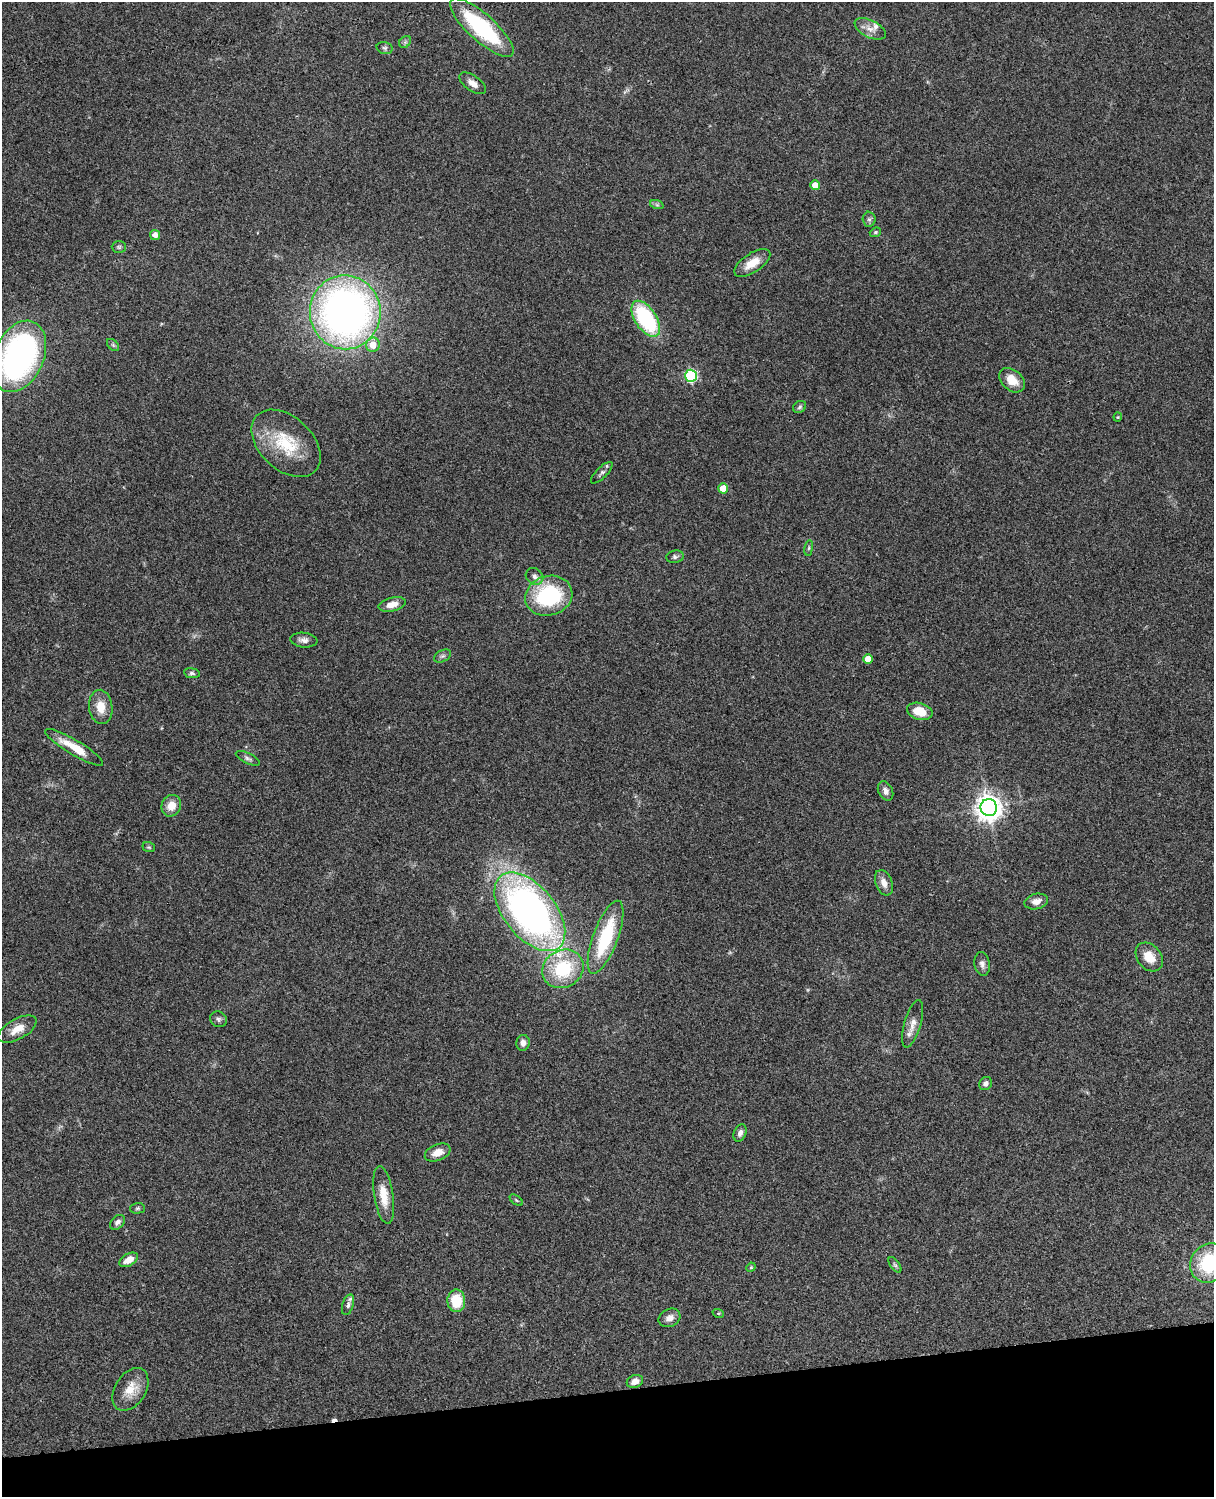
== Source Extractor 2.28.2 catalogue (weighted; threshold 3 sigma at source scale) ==
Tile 10 of 4 x 3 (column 2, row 3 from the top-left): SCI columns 1333-2544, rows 277-1771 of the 5086 x 4926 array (HDU 1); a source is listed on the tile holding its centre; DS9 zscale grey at full resolution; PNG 1216 x 1499 px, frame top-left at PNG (2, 2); each listed source drawn as its Kron ellipse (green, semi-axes under 4 px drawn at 4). Shown black and unused: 7% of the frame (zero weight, under 3 of 4 exposures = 6% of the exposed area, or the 3 px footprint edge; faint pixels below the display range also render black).
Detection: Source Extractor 2.28.2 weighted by HDU 2 'WHT'; one run over the whole footprint, this tile lists its part. Background 0.0877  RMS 0.0061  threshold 0.0274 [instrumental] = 3 sigma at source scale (4.5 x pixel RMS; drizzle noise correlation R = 1.50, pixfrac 1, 0.05/0.05 arcsec/px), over >= 5 px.
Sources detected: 72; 1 cosmic-ray / hot-pixel residue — neither listed nor drawn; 2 inside a brighter listed object's ellipse — not listed separately; the other 69 listed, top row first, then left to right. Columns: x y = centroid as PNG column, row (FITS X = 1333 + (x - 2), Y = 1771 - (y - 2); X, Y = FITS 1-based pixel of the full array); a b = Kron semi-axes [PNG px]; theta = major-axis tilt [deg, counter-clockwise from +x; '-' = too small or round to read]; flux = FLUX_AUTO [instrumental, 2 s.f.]
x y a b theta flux
482 28 41 13 -42 66
870 29 17 8 -27 4.7
405 42 7 5 46 1.2
385 48 8 6 -14 1.3
473 83 15 7 -36 4
815 185 5 4 - 5.8
657 205 7 4 -19 1.1
869 219 7 6 - 1.7
875 232 6 4 22 0.89
155 235 5 5 - 3.8
119 247 7 6 - 1.1
752 263 21 9 34 9.2
345 312 37 35 -83 340
646 319 20 10 -57 60
113 345 7 4 -45 1
373 345 7 7 - 7.8
19 356 37 25 66 170
691 376 6 6 - 63
1012 380 14 10 -41 9.4
800 407 7 5 36 1.2
1118 417 4 4 - 0.63
286 443 40 26 -43 30
602 473 14 5 45 1.9
723 488 5 5 - 9
809 548 8 4 82 1
675 557 9 6 8 1.6
535 576 9 7 -36 2.6
549 596 24 19 16 57
392 604 14 6 15 5.4
304 640 13 7 -6 3
442 656 9 5 26 1.5
868 659 5 4 - 6.3
192 673 8 5 -8 1.3
101 707 17 11 -82 9.3
920 711 13 8 -15 11
74 747 33 7 -31 14
248 758 13 5 -26 1.7
886 791 10 7 -63 3.1
171 806 11 9 65 7.4
989 808 8 8 - 630
149 847 6 5 - 0.85
884 883 13 8 -69 4.7
1036 901 12 7 13 4.4
530 912 46 25 -51 300
606 937 38 12 69 43
1149 957 16 12 -50 9.3
982 964 12 7 -81 2.7
563 969 21 18 31 37
218 1019 9 7 -29 1.7
913 1024 24 8 74 5.6
17 1029 21 10 29 7.5
523 1043 8 7 - 2.6
986 1083 7 6 - 2.4
740 1133 9 6 67 2.5
438 1152 13 8 22 6.2
384 1195 29 9 -81 11
516 1200 7 4 -36 0.81
137 1208 7 5 2 1.1
117 1222 8 6 44 2.1
129 1260 10 6 31 6.4
1209 1263 20 18 58 39
895 1265 9 4 -54 1.2
751 1267 5 4 - 0.59
456 1301 11 9 -88 17
348 1305 10 5 73 1.8
718 1313 6 3 -18 0.6
669 1318 11 8 27 3.8
635 1381 8 6 22 4.2
130 1389 23 15 58 11
Overlapping masked pixels (flux is a lower limit): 1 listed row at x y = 482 28
Isophote crosses this tile's border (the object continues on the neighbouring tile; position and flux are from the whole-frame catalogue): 2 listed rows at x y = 19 356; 1209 1263